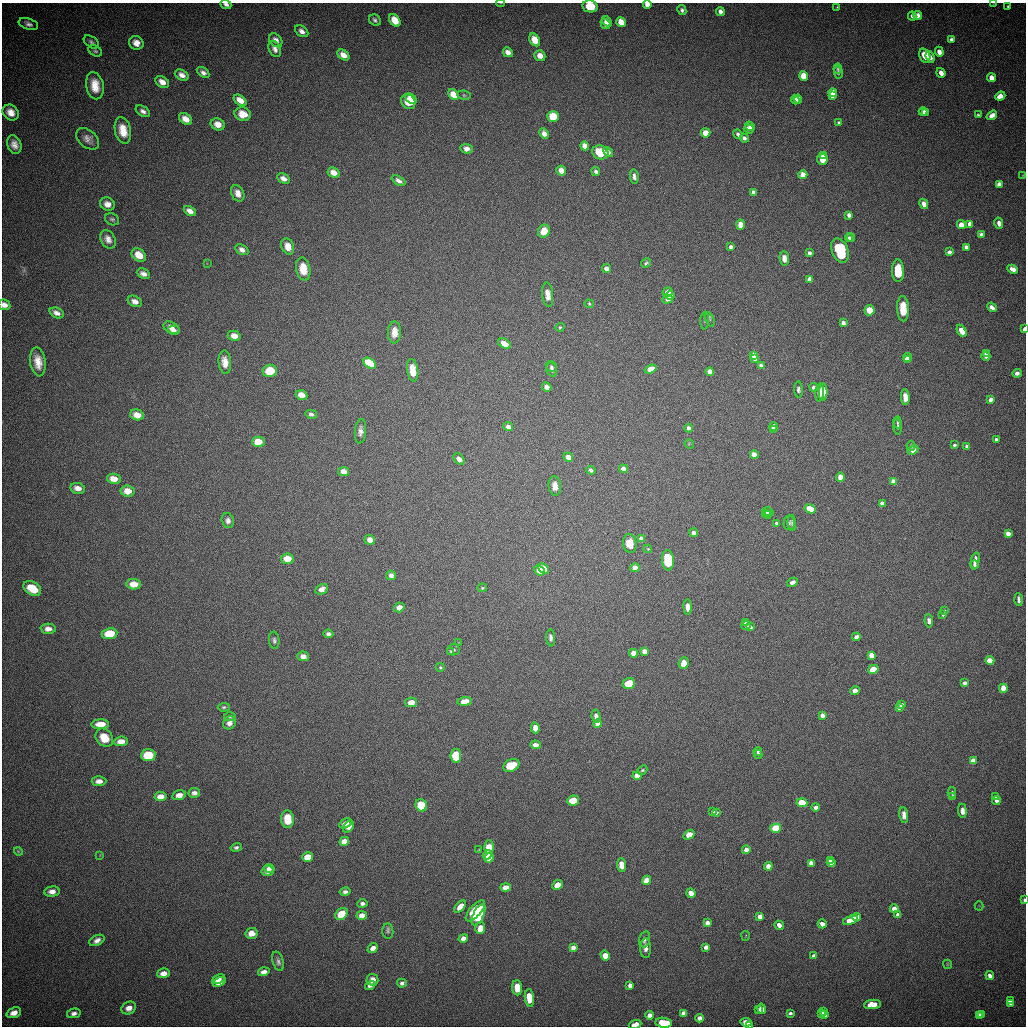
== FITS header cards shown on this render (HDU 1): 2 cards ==
NAXIS1  =                 2048
NAXIS2  =                 2048

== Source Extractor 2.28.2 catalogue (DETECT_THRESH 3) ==
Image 2048 x 2048 px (HDU 1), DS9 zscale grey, zoomed out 1/2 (1 PNG px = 2 x 2 image px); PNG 1028 x 1028 px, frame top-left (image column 1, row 2047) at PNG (2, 3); each listed source drawn as its Kron ellipse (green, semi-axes under 4 px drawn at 4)
Background 0.00565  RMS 4.4e-04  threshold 0.00131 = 3 sigma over >= 5 px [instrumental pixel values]
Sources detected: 381; all 381 listed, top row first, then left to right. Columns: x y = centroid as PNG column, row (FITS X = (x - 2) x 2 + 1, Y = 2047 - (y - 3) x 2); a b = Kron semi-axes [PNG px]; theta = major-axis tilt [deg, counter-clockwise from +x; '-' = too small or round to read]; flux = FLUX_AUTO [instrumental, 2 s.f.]
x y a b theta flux
500 3 4 2 - 0.042
994 3 3 2 - 0.05
226 4 5 3 - 0.38
647 4 4 4 - 0.96
590 6 7 6 - 2.8
1008 6 3 3 - 0.13
837 7 3 3 - 0.086
682 10 5 4 - 0.29
720 12 4 3 - 0.59
918 15 4 4 - 0.78
912 16 4 4 - 0.32
375 20 6 5 - 0.27
395 20 7 5 -50 1.9
607 21 6 4 -51 0.59
621 22 5 4 - 1.9
28 24 10 5 -19 0.46
605 24 6 4 -57 0.54
302 31 7 5 -37 0.58
951 39 4 4 - 0.33
276 40 8 5 -49 0.64
535 40 7 5 -58 1.6
91 42 8 5 -36 0.27
136 43 7 6 - 0.9
275 49 8 6 -63 0.53
95 51 7 5 -29 0.23
508 52 5 4 - 0.73
939 52 5 4 - 0.59
343 55 7 4 -37 0.93
540 56 6 5 - 0.88
925 56 7 5 -64 2.1
930 57 6 4 -69 0.75
838 69 5 4 - 0.15
203 72 7 4 -34 0.44
838 72 6 4 -78 0.21
941 73 5 4 - 0.82
182 75 7 5 -28 0.63
804 76 5 4 - 2.2
992 78 4 4 - 1.2
162 82 7 5 -34 0.89
95 86 14 8 -79 1.8
833 92 4 4 - 1.3
454 95 6 4 -44 2.1
464 95 7 4 -8 0.16
832 96 3 3 - 0.71
1000 96 5 4 - 1.1
411 99 6 4 -42 1
798 99 4 3 - 0.74
240 100 7 4 -36 1.2
795 100 4 3 - 0.63
408 102 8 6 -49 2.2
143 111 8 4 -29 0.44
11 112 9 7 -41 1
923 112 4 3 - 0.39
925 113 4 3 - 0.39
243 114 8 6 -14 1.6
978 115 4 3 - 0.16
992 115 6 4 36 0.83
553 116 6 5 - 2.8
185 119 7 5 -37 1.1
839 123 4 3 - 0.19
218 124 7 6 - 0.93
750 126 5 4 - 0.54
749 129 5 3 - 0.33
123 130 13 8 -77 1.7
706 133 5 4 - 1.3
544 134 5 4 - 0.72
738 134 5 4 - 0.42
744 138 4 4 - 0.34
88 139 13 8 -40 0.75
14 145 9 7 -67 0.8
585 146 5 4 - 1.1
467 149 6 5 - 0.54
600 152 8 7 - 2.8
608 152 5 4 - 0.37
824 155 4 3 - 0.51
822 159 5 5 - 2
561 171 5 4 - 1.1
596 171 4 4 - 0.35
333 173 6 4 -29 1
803 175 4 4 - 1.2
1022 175 3 3 - 0.057
634 176 7 4 -81 0.41
283 179 7 5 -29 0.66
399 181 7 4 -30 0.48
999 184 3 3 - 0.88
238 193 9 6 -63 0.75
754 193 4 3 - 1
107 204 7 6 - 0.75
924 204 5 4 - 0.76
190 211 7 4 -29 0.7
849 215 4 3 - 0.56
112 219 7 5 -28 0.25
999 223 5 3 - 0.67
970 224 4 3 - 1.1
740 225 5 4 - 1.1
961 225 4 4 - 1
544 231 7 5 63 1.8
981 235 3 3 - 0.78
849 238 4 3 - 0.23
851 238 4 3 - 0.23
108 239 10 7 -62 0.69
288 246 8 6 -67 0.99
731 247 4 3 - 0.3
966 247 3 3 - 0.63
242 250 7 5 -29 0.57
840 250 13 8 -68 6.9
949 252 4 3 - 0.53
809 253 4 3 - 0.37
139 255 8 6 -36 1.6
784 258 7 4 -83 0.74
207 263 4 2 - 0.064
646 263 5 3 - 0.2
303 269 11 7 -80 1.7
606 269 4 4 - 0.73
1013 269 5 3 - 1.1
898 271 11 6 -89 2.7
143 274 7 5 -26 0.58
810 279 4 3 - 1
668 292 5 4 - 0.77
548 295 12 5 -85 0.84
670 295 4 4 - 0.62
667 299 5 4 - 0.44
135 301 7 5 -25 0.64
589 304 5 4 - 0.13
4 305 6 5 - 0.66
992 307 5 3 - 0.72
903 309 12 6 -87 2.1
869 310 5 5 - 1.4
57 313 7 5 -24 0.58
710 319 7 4 -67 0.17
705 321 9 3 88 0.16
843 323 4 3 - 0.61
560 327 4 4 - 0.14
171 328 8 5 -27 0.8
1024 329 4 3 - 0.57
174 330 6 4 2 0.47
962 331 7 3 -62 1.3
394 332 11 6 87 0.96
234 336 6 5 - 0.86
504 343 7 4 -32 1
987 354 4 3 - 0.89
754 355 4 4 - 1
986 356 4 3 - 0.76
907 357 4 3 - 1
755 358 3 3 - 0.79
907 360 3 3 - 0.81
38 362 14 7 -82 1.4
225 362 12 6 -86 1
369 363 7 4 -33 4.3
761 366 4 3 - 0.83
551 367 6 5 - 0.22
651 369 6 4 19 1.3
413 370 11 5 -82 1.7
552 370 7 5 -74 0.3
270 371 7 6 - 2.8
710 372 4 4 - 0.98
1017 373 4 4 - 0.45
547 387 5 4 - 0.81
814 387 4 4 - 0.46
798 389 8 4 -85 0.29
823 392 9 4 89 1.2
820 393 9 4 87 1.3
301 395 6 4 -20 1.2
905 397 8 4 -87 0.82
991 400 4 3 - 0.72
311 414 6 4 -15 0.29
137 415 7 5 -17 0.96
897 422 6 3 -85 0.13
508 427 5 4 - 0.52
774 427 4 3 - 0.76
898 427 8 4 -86 0.18
689 428 4 4 - 0.46
774 430 4 3 - 0.73
360 431 12 5 84 0.59
996 440 4 3 - 0.24
258 442 6 5 - 1.7
689 444 5 3 - 0.11
954 445 3 3 - 0.26
911 446 5 4 - 0.16
967 447 4 3 - 0.47
913 450 5 4 - 0.87
754 455 4 3 - 1.1
568 457 5 4 - 0.8
459 459 6 4 -48 0.48
624 469 5 3 - 0.83
591 470 5 3 - 0.3
344 471 5 4 - 0.99
840 477 5 4 - 1.1
114 479 7 5 -11 1.1
893 481 4 3 - 1
555 486 10 6 -85 0.79
78 488 7 5 -11 0.72
128 491 7 5 -6 1.3
882 503 4 3 - 0.59
810 509 6 4 -31 2.4
768 512 5 4 - 0.22
767 514 5 3 - 0.31
769 514 3 3 - 0.21
228 520 7 6 - 0.42
776 523 3 3 - 0.27
789 523 7 5 86 0.22
792 523 8 4 -85 0.18
694 533 4 4 - 0.38
1008 533 4 3 - 1.2
641 539 4 4 - 0.93
370 540 5 4 - 0.89
630 543 9 7 -84 1.6
648 549 4 4 - 0.1
287 559 6 5 - 1.5
668 560 10 6 -85 5.1
975 561 8 4 80 0.74
974 565 4 3 - 0.31
635 568 5 4 - 0.75
543 569 6 4 -43 2
540 570 6 4 -41 1.9
391 575 5 4 - 0.42
792 582 6 4 30 0.54
134 584 7 5 -5 1.4
32 588 9 6 -31 2.5
482 588 4 4 - 0.13
322 589 7 5 29 0.64
1019 600 6 3 -87 0.36
399 607 5 4 - 0.77
688 607 7 4 -84 0.62
944 611 3 3 - 0.13
943 615 3 3 - 0.12
929 621 7 4 -83 0.35
745 623 4 3 - 0.26
746 626 4 4 - 0.3
750 627 4 3 - 0.55
48 629 7 5 -2 0.72
109 634 8 5 8 2.5
328 634 5 4 - 0.38
856 637 4 3 - 0.9
551 638 8 4 -85 0.37
274 640 8 5 -84 0.29
459 643 4 3 - 0.057
453 650 6 5 - 0.23
451 651 4 4 - 0.13
644 651 4 4 - 1.3
633 653 4 4 - 1.3
871 655 4 4 - 1.4
303 656 6 5 - 0.6
990 660 4 3 - 1.9
684 663 6 5 - 1.2
440 667 4 3 - 0.13
873 669 5 4 - 2.3
629 683 6 5 - 2.8
965 683 4 3 - 0.38
1003 688 4 4 - 1.9
855 691 5 3 - 0.65
465 701 7 4 4 1.3
411 702 6 4 13 1.2
901 705 3 3 - 0.6
224 707 6 4 3 0.17
899 708 3 3 - 0.56
822 715 4 3 - 0.93
596 716 7 4 -83 0.48
230 717 6 4 6 0.15
230 723 7 6 - 0.62
100 724 9 5 4 1.4
597 724 4 4 - 0.75
535 728 5 4 - 0.88
104 738 10 8 -49 2.1
121 741 7 4 5 0.87
535 745 5 3 - 0.7
758 751 4 3 - 0.17
758 754 4 4 - 0.2
148 755 7 6 - 3.7
456 756 7 5 -83 3.2
973 761 4 4 - 1.8
511 765 8 6 25 3.2
642 770 5 4 - 0.17
637 776 4 4 - 1.3
99 781 7 5 2 0.68
952 792 5 3 - 0.15
194 793 6 5 - 0.47
179 795 7 5 15 0.81
160 796 6 4 9 1.2
952 796 4 3 - 0.16
996 797 4 3 - 0.3
573 800 6 5 - 1.7
996 801 4 4 - 0.32
802 803 5 4 - 3.9
421 805 6 5 - 3.6
815 807 4 4 - 0.41
962 811 7 4 -84 0.59
713 812 3 3 - 0.31
716 813 4 3 - 0.31
904 815 8 4 -83 0.53
288 819 9 6 -85 2
345 823 7 4 30 0.65
349 827 6 4 50 0.62
776 828 5 4 - 4.7
689 835 6 4 32 1.3
344 841 5 4 - 1.2
236 847 6 4 15 0.27
489 847 7 5 -89 2.1
479 850 4 3 - 0.098
746 850 4 4 - 0.8
18 851 4 2 - 0.092
100 855 3 3 - 0.075
487 855 5 4 - 1.3
308 857 5 4 - 1.8
489 858 5 4 - 1.5
830 861 4 3 - 0.47
811 863 4 3 - 0.78
831 863 4 3 - 0.5
621 865 7 4 -85 0.92
768 866 4 4 - 0.81
269 868 5 4 - 0.43
268 871 6 5 - 0.58
647 880 5 4 - 1.4
557 885 6 4 44 1.5
506 887 5 4 - 0.97
52 892 7 5 7 0.67
345 892 5 4 - 0.36
691 893 5 4 - 1
1025 900 4 2 - 0.32
362 903 5 4 - 0.37
979 906 4 2 - 0.054
460 907 7 4 50 1.2
894 909 4 4 - 1.1
475 911 13 5 49 7.7
341 914 7 5 44 2.7
362 915 5 4 - 1
479 915 12 5 63 5
898 915 4 3 - 1
760 916 4 4 - 1.1
857 917 4 4 - 1.5
851 920 8 4 20 2
707 923 4 4 - 0.55
822 924 5 3 - 1
779 925 5 4 - 0.54
480 928 6 5 - 1.2
388 931 8 5 -85 0.25
252 933 6 5 - 0.94
746 936 5 2 - 0.071
463 938 5 4 - 0.74
645 939 8 5 74 0.41
97 940 8 5 26 0.55
573 947 4 4 - 0.63
706 947 4 3 - 0.63
373 948 5 4 - 0.76
646 948 10 5 -88 0.51
605 956 5 4 - 1.5
814 956 4 3 - 0.47
278 961 10 5 -73 0.35
948 964 4 3 - 0.09
264 972 6 4 16 0.71
163 973 6 5 - 1
990 976 4 3 - 0.64
218 979 7 4 25 0.88
372 980 6 6 - 0.81
219 982 7 4 28 0.88
402 983 5 4 - 0.29
370 985 5 4 - 0.49
630 985 4 3 - 0.65
517 988 7 5 -86 1.5
529 998 9 4 -83 1.8
1011 1001 4 3 - 0.81
1011 1003 4 3 - 0.8
872 1004 8 4 5 1.8
129 1008 8 6 30 0.8
762 1009 5 3 - 1
759 1010 4 3 - 0.43
824 1012 3 3 - 0.78
14 1013 7 5 20 0.9
74 1013 7 4 12 0.47
684 1013 4 4 - 0.75
790 1013 4 3 - 0.36
821 1013 4 3 - 0.79
825 1014 4 3 - 0.86
982 1014 3 3 - 0.4
649 1015 4 4 - 0.76
980 1015 4 3 - 0.45
700 1018 4 3 - 0.69
746 1022 5 4 - 1.3
664 1023 8 5 -7 3.3
635 1024 6 3 19 0.91
749 1025 3 2 - 0.56
At the frame edge (FLAGS 8, measured only in part): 11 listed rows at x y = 500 3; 994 3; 226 4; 647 4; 590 6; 4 305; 1024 329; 1025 900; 664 1023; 635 1024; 749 1025